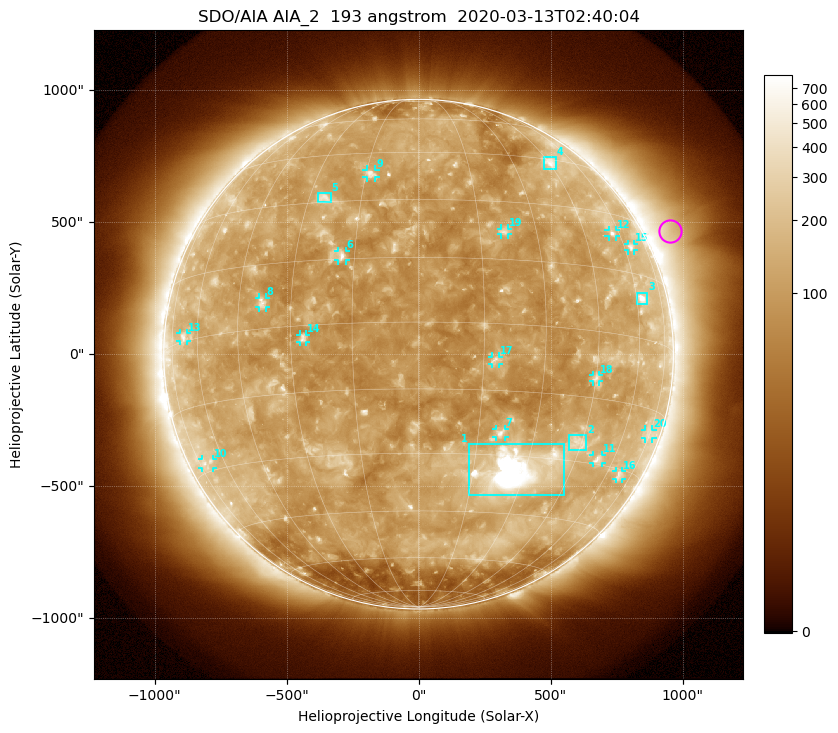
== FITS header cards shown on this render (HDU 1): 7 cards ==
TELESCOP= 'SDO/AIA'
INSTRUME= 'AIA_2'
WAVELNTH=                  193
WAVEUNIT= 'angstrom'
DATE-OBS= '2020-03-13T02:40:04.84'
CTYPE1  = 'HPLN-TAN'
CTYPE2  = 'HPLT-TAN'

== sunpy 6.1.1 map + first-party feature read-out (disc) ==
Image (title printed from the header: SDO/AIA AIA_2  193 angstrom  2020-03-13T02:40:04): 1024 x 1024 px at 2.4 arcsec/px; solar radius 965 arcsec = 402 px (full disc in frame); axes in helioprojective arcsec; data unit not stated in the header (colour bar unlabelled)
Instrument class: DISC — disc imager (sunpy class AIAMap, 193 A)
Bright regions (active regions / flare kernels): reference = the median radial profile (limb darkening/brightening removed); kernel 9 px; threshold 5 sigma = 171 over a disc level ~109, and >= 1.15x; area >= 12 px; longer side >= 10 px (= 24 arcsec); searched inside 0.97 R_sun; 26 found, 20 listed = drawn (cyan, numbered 1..; 15 of them under ~33 arcsec drawn as corner ticks so the feature stays visible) (cap 20 boxes per figure: the strongest are kept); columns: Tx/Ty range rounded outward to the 5 arcsec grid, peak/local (2 s.f.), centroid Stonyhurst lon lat
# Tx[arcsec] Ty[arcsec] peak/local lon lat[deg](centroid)
1 190..550 -535..-340 18 +27 -33
2 565..635 -365..-305 3.5 +44 -26
3 825..870 190..235 6.5 +63 +9
4 475..520 700..750 4.3 +46 +44
5 -380..-330 575..610 3.9 -25 +31
6 -305..-275 355..390 5.4 -18 +16
7 295..330 -315..-280 5 +21 -25
8 -605..-575 175..215 4.1 -38 +6
9 -200..-160 670..700 4.3 -14 +38
10 -820..-780 -430..-395 2.7 -70 -28
11 660..695 -415..-380 3.9 +53 -29
12 720..750 445..470 4.1 +56 +24
13 -905..-875 50..80 3.1 -67 +1
14 -450..-425 45..75 4.1 -27 -3
15 795..815 390..420 3.2 +64 +22
16 745..770 -475..-445 2.9 +67 -31
17 275..305 -35..-10 4 +18 -8
18 660..685 -105..-80 3.5 +45 -11
19 310..340 450..475 3.5 +21 +22
20 860..885 -320..-285 2.2 +74 -20
Off-limb structures (1.02-1.3 R_sun): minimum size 162 px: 5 found; the strongest spans PA ~270..315 deg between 1.02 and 1.3 R_sun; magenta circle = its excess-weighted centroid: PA ~295 deg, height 1.1 R_sun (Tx ~955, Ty ~465 arcsec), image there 2.5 x the reference